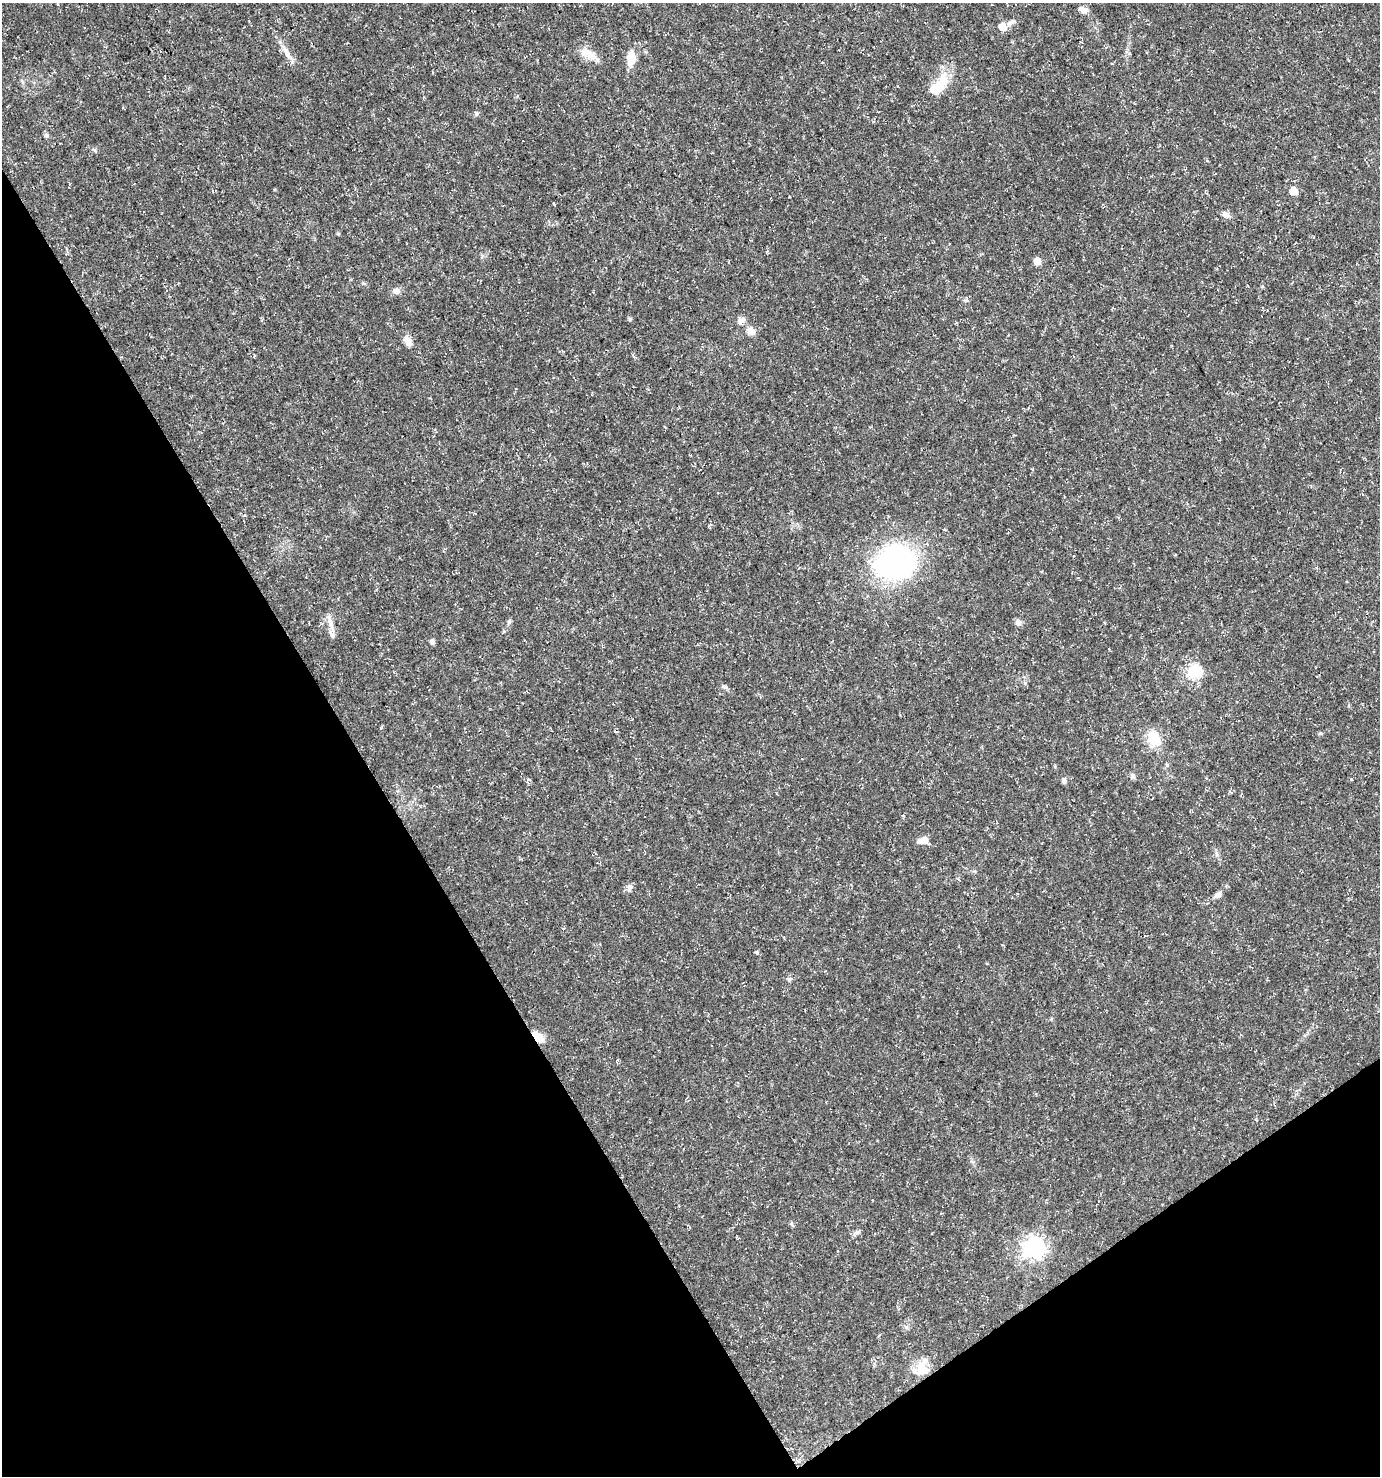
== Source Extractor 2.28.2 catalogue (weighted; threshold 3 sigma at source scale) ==
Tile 14 of 4 x 4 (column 2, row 4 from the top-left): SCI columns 1498-2875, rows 4-1477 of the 5812 x 5898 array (HDU 1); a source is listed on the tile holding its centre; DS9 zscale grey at full resolution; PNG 1382 x 1478 px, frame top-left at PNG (2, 3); no overlay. Shown black and unused: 32% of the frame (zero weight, under 3 of 5 exposures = <1% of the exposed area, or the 3 px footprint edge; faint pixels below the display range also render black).
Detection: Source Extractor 2.28.2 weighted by HDU 2 'WHT'; one run over the whole footprint, this tile lists its part. Background 0.0146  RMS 0.0018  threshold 0.00822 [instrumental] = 3 sigma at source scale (4.5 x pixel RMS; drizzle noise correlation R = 1.50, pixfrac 1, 0.0396/0.0396 arcsec/px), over >= 5 px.
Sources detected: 42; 1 inside a brighter object's white glare — not listed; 1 inside a brighter listed object's ellipse — not listed separately; the other 40 listed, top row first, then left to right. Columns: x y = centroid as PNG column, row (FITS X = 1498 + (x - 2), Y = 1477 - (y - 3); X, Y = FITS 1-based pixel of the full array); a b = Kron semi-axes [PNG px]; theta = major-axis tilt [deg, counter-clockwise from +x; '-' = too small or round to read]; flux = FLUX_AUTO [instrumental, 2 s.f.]
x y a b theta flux
1083 10 12 7 -13 0.92
1011 23 16 6 36 0.8
1002 27 6 6 - 2.9
286 53 21 6 -64 1.4
588 54 24 11 -27 2.4
631 58 20 10 86 2.3
942 82 25 15 66 3.8
476 113 6 4 -19 0.27
46 135 6 5 - 0.36
1293 191 5 5 - 3.6
554 204 4 3 - 0.55
1228 215 8 6 -2 0.63
1037 261 5 5 - 2.3
396 291 10 8 3 0.8
967 300 6 4 89 0.3
741 321 10 7 39 0.92
751 331 12 9 -38 1.2
407 340 13 8 -46 1.3
1032 469 3 3 - 0.14
709 527 6 3 -59 0.17
895 562 44 36 17 35
509 622 7 5 87 0.4
1018 622 8 7 - 0.69
330 623 15 7 -71 1.3
432 642 5 5 - 0.6
1193 671 6 6 - 24
724 687 8 5 -19 0.36
1154 739 22 16 -56 3.6
1132 776 8 6 -66 0.48
1064 781 7 6 - 0.44
923 840 11 7 9 1.7
630 887 9 6 62 0.6
1218 895 10 6 37 0.76
757 952 5 4 - 0.27
789 979 7 5 -15 0.39
538 1036 14 8 -45 2.4
857 1232 9 6 18 0.57
1034 1247 8 8 - 95
906 1327 6 5 - 0.34
922 1369 20 14 -56 3.4
Overlapping masked pixels (flux is a lower limit): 1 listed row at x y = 538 1036
Unlisted compact peaks at least as high as the median listed source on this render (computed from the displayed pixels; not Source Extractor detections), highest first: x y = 630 319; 95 150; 363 283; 1262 286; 338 234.